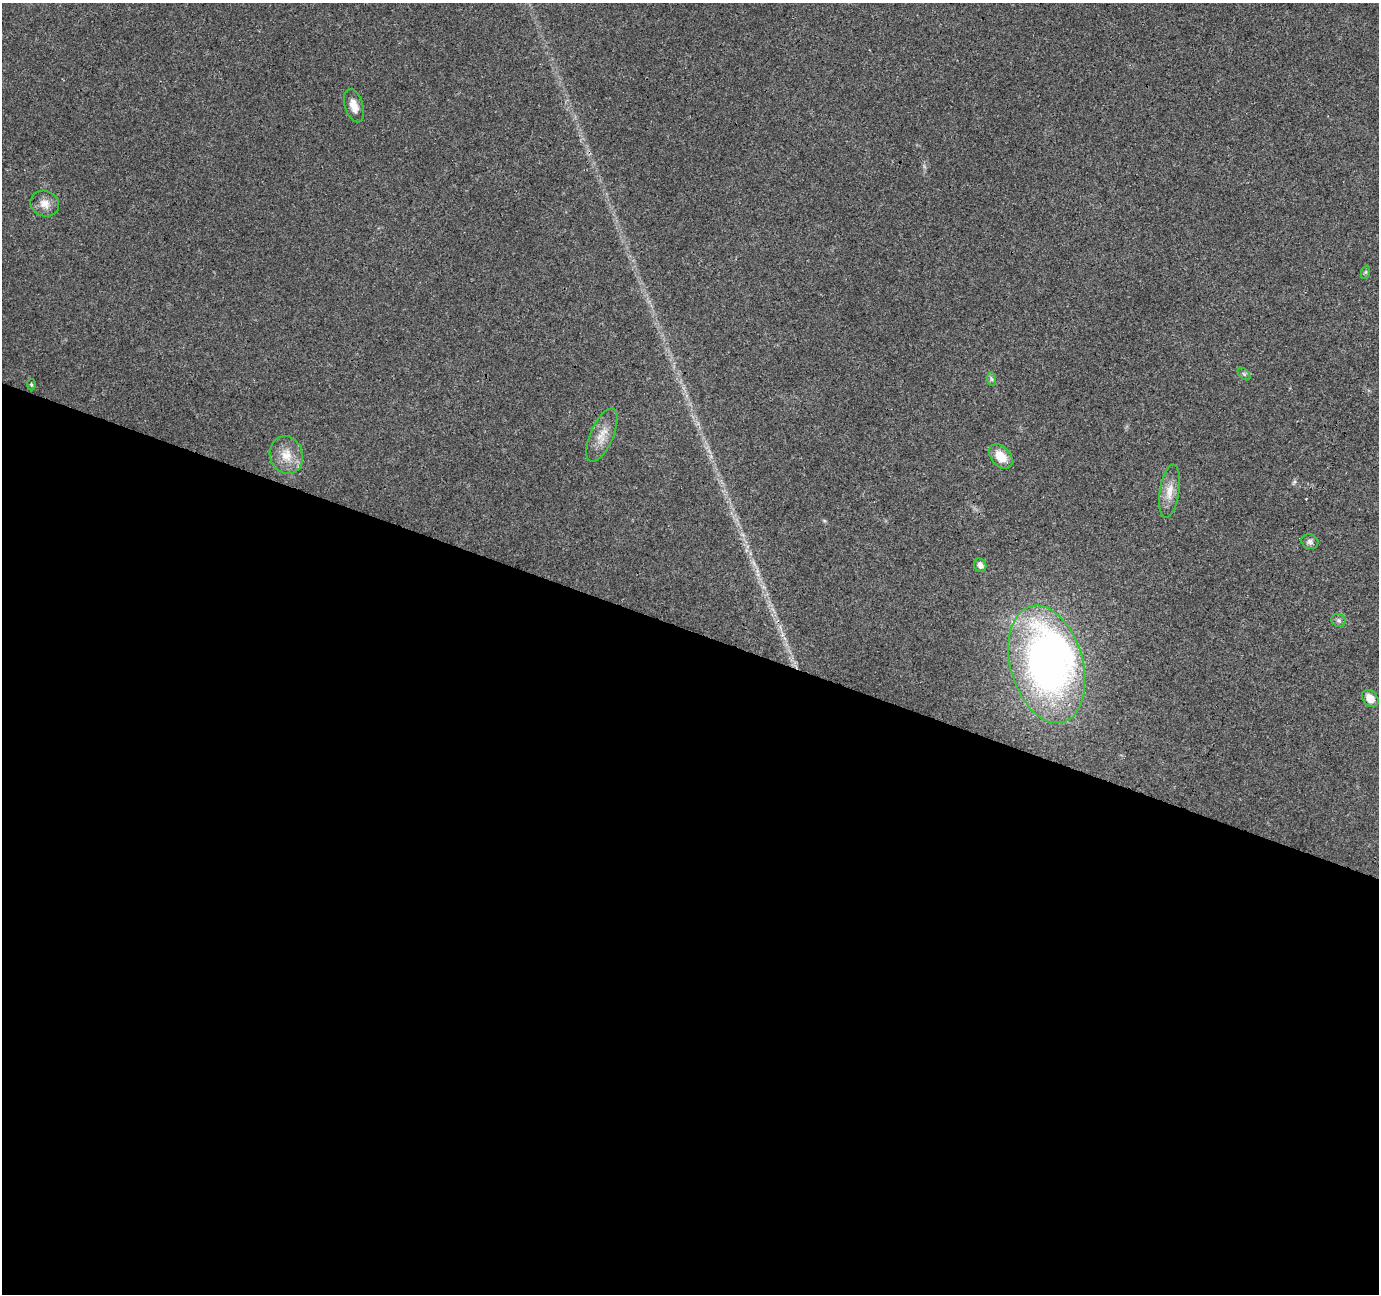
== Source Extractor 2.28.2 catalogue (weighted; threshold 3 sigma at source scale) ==
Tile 14 of 4 x 4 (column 2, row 4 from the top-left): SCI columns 1378-2754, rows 209-1500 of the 5511 x 5649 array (HDU 1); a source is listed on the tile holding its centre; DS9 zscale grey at full resolution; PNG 1381 x 1296 px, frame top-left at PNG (2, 3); each listed source drawn as its Kron ellipse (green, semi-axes under 4 px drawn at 4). Shown black and unused: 51% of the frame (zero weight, under 3 of 4 exposures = <1% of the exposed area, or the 3 px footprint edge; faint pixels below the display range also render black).
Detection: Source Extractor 2.28.2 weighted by HDU 2 'WHT'; one run over the whole footprint, this tile lists its part. Background 0.0285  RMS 0.0034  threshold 0.0154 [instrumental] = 3 sigma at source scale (4.5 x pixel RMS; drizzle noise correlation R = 1.50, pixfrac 1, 0.0396/0.0396 arcsec/px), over >= 5 px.
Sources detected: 17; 1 inside a brighter object's white glare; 1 cosmic-ray / hot-pixel residue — neither listed nor drawn; the other 15 listed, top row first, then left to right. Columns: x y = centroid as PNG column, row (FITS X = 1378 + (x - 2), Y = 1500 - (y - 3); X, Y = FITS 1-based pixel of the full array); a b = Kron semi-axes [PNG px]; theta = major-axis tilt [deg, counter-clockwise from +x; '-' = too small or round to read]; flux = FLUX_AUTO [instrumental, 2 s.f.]
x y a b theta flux
354 106 17 9 -72 3.6
45 204 14 12 -22 3.3
1366 272 7 4 71 0.48
1244 374 7 4 -45 0.66
991 379 7 4 -88 0.71
31 384 6 4 -87 0.48
602 435 28 11 66 5.3
286 455 19 16 -72 6
1001 456 14 9 -49 6.2
1169 491 27 10 81 4.6
1310 542 8 7 - 1.1
980 565 7 6 - 1.6
1339 620 7 6 - 0.81
1047 664 60 36 -74 160
1370 698 9 7 -46 3.6